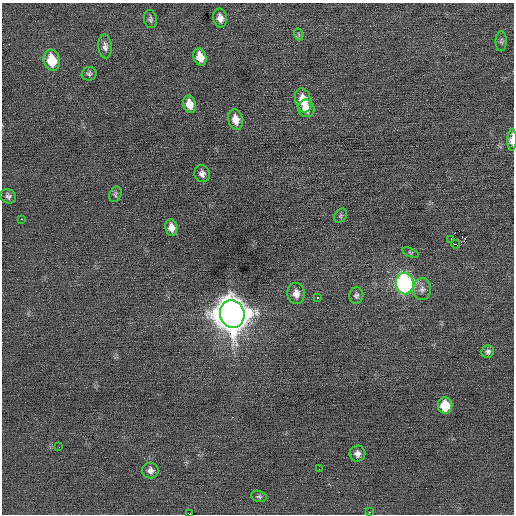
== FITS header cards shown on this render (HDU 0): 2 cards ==
NAXIS1  =                  512 / Axis length
NAXIS2  =                  512 / Axis length

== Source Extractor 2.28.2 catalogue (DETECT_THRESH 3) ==
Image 512 x 512 px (HDU 0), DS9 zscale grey, 1 PNG px = 1 image px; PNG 516 x 516 px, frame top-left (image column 1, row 512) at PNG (2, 3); each listed source drawn as its Kron ellipse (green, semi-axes under 4 px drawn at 4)
Background -0.0332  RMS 0.66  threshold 1.98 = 3 sigma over >= 5 px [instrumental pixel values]
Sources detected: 38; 1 with non-positive FLUX_AUTO (blend fragments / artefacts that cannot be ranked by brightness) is neither listed nor drawn; the other 37 listed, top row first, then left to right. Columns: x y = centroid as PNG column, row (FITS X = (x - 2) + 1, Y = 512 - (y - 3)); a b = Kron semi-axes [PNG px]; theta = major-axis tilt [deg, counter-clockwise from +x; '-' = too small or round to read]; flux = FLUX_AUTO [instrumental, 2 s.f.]
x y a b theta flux
220 18 9 6 -79 280
150 19 9 6 -82 120
298 34 6 4 -70 64
501 41 10 5 89 98
105 46 12 7 -85 210
200 57 9 6 -71 640
52 60 11 8 -77 1200
89 74 7 6 - 99
303 100 12 8 -73 860
189 104 9 6 -75 500
306 108 9 8 - 520
235 119 10 7 -78 430
512 140 11 4 88 440
202 174 9 7 -68 190
115 194 8 6 67 84
8 196 8 7 - 130
341 216 8 5 57 85
21 219 2 2 - 210
171 228 8 6 -81 310
451 239 2 2 - 79
455 244 4 2 - 110
410 253 9 3 -22 46
405 284 11 9 -81 12000
422 289 11 9 84 250
296 293 10 8 -86 340
356 295 8 7 - 120
317 297 2 2 - 30
232 314 14 12 -74 110000
488 352 6 6 - 120
445 406 8 7 - 1200
59 447 2 2 - 29
357 454 8 8 - 230
319 469 2 2 - 64
150 471 8 8 - 210
259 496 8 5 -14 94
369 512 3 2 - 64
189 514 3 2 - 940
At the frame edge (FLAGS 8, measured only in part): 2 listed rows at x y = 512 140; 189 514
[1 non-positive-flux detection neither listed nor drawn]